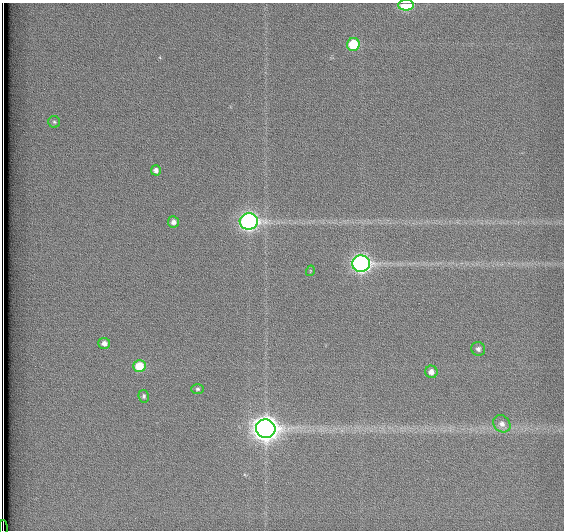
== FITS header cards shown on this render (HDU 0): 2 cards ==
NAXIS1  =                  562          / # of pixels in <axis direction>
NAXIS2  =                  528          / # of pixels in <axis direction>

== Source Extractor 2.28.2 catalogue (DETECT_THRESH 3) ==
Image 562 x 528 px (HDU 0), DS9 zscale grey, 1 PNG px = 1 image px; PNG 566 x 532 px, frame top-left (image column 1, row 528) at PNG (2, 3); each listed source drawn as its Kron ellipse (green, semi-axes under 4 px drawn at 4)
Background 1790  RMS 4.6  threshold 13.8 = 3 sigma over >= 5 px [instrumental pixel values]
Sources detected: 17; all 17 listed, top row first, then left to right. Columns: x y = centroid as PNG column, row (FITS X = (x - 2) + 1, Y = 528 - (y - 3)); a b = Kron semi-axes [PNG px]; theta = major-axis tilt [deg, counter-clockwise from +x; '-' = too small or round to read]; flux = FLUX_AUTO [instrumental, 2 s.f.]
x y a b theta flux
406 5 8 5 1 11000
353 44 6 6 - 14000
54 122 6 5 - 600
156 170 5 5 - 1300
173 222 6 5 - 1400
249 222 9 8 - 120000
361 264 9 8 - 110000
310 271 5 3 - 270
104 343 6 5 - 2000
478 349 7 6 - 1200
139 366 6 6 - 9300
431 372 6 6 - 2000
197 389 6 5 - 610
144 396 6 5 - 710
502 424 9 8 - 1800
266 429 10 9 - 340000
3 528 7 2 -90 2000
At the frame edge (FLAGS 8, measured only in part): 2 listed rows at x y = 406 5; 3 528